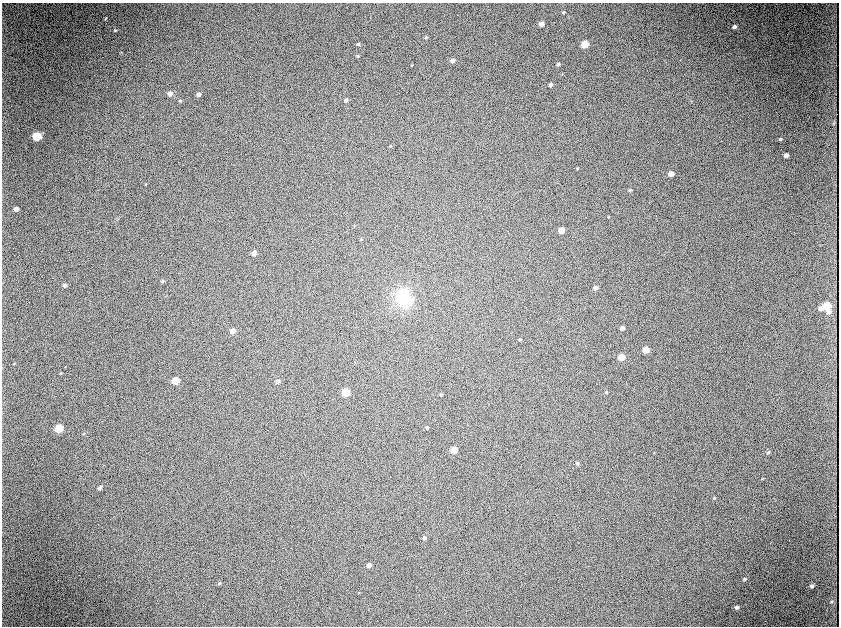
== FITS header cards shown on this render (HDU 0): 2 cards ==
NAXIS1  =                 1674
NAXIS2  =                 1248

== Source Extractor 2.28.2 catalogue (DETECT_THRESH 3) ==
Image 1674 x 1248 px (HDU 0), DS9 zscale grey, zoomed out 1/2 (1 PNG px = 2 x 2 image px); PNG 841 x 628 px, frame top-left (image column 2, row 1247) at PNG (2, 3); no overlay
Background 56.3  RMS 4.4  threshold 13.1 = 3 sigma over >= 5 px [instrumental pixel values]
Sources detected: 77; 7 cannot appear on this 1/2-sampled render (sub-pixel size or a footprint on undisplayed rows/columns) and are not listed; the other 70 listed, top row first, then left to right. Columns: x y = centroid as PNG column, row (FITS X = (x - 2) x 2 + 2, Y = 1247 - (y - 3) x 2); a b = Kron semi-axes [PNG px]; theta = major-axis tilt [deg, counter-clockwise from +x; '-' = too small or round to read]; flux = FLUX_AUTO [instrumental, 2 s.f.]
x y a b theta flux
564 12 4 4 - 1100
105 18 4 3 - 900
541 24 5 4 - 3900
734 27 5 4 - 2700
115 30 4 3 - 980
426 38 5 4 - 1100
358 44 4 3 - 1000
585 44 5 5 - 11000
121 52 3 2 - 460
358 56 4 4 - 1000
453 60 5 4 - 3000
558 64 4 4 - 1600
412 65 3 2 - 410
550 84 4 4 - 2300
170 93 6 5 - 3300
198 94 4 4 - 2600
346 100 4 4 - 1800
180 101 4 4 - 840
37 136 7 6 - 17000
780 139 3 3 - 1200
390 146 4 3 - 810
786 155 4 4 - 3300
577 168 4 3 - 780
671 174 5 4 - 5100
146 184 3 3 - 720
630 190 4 4 - 1200
16 209 5 4 - 3600
608 217 4 2 - 540
354 226 3 2 - 480
561 230 5 5 - 6200
361 239 4 3 - 750
254 253 5 4 - 4400
162 281 4 4 - 1400
65 285 5 4 - 2600
595 288 4 4 - 3000
403 297 25 21 -78 34000
827 306 8 7 - 13000
821 308 5 5 - 4100
828 312 6 6 - 3000
622 328 5 4 - 2900
232 331 6 5 - 4600
520 339 4 3 - 890
646 350 5 5 - 7900
621 357 6 5 - 7900
14 364 4 3 - 690
61 373 4 3 - 800
175 381 6 5 - 11000
277 381 4 3 - 2200
345 392 6 6 - 13000
606 392 5 4 - 1200
441 395 5 4 - 1100
377 424 2 1 - 240
59 428 7 6 - 15000
427 428 4 3 - 1200
84 433 4 4 - 980
454 450 5 5 - 8000
768 452 5 4 - 1400
654 453 3 2 - 340
577 463 4 4 - 1600
762 479 4 3 - 620
99 488 6 4 51 2000
714 498 5 4 - 1000
424 538 5 4 - 1700
369 565 4 4 - 2900
745 579 4 4 - 1300
219 583 5 4 - 1300
812 586 4 3 - 2000
359 592 3 2 - 490
832 602 4 4 - 940
737 607 5 4 - 2300
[7 sub-pixel or undisplayed-footprint detections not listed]